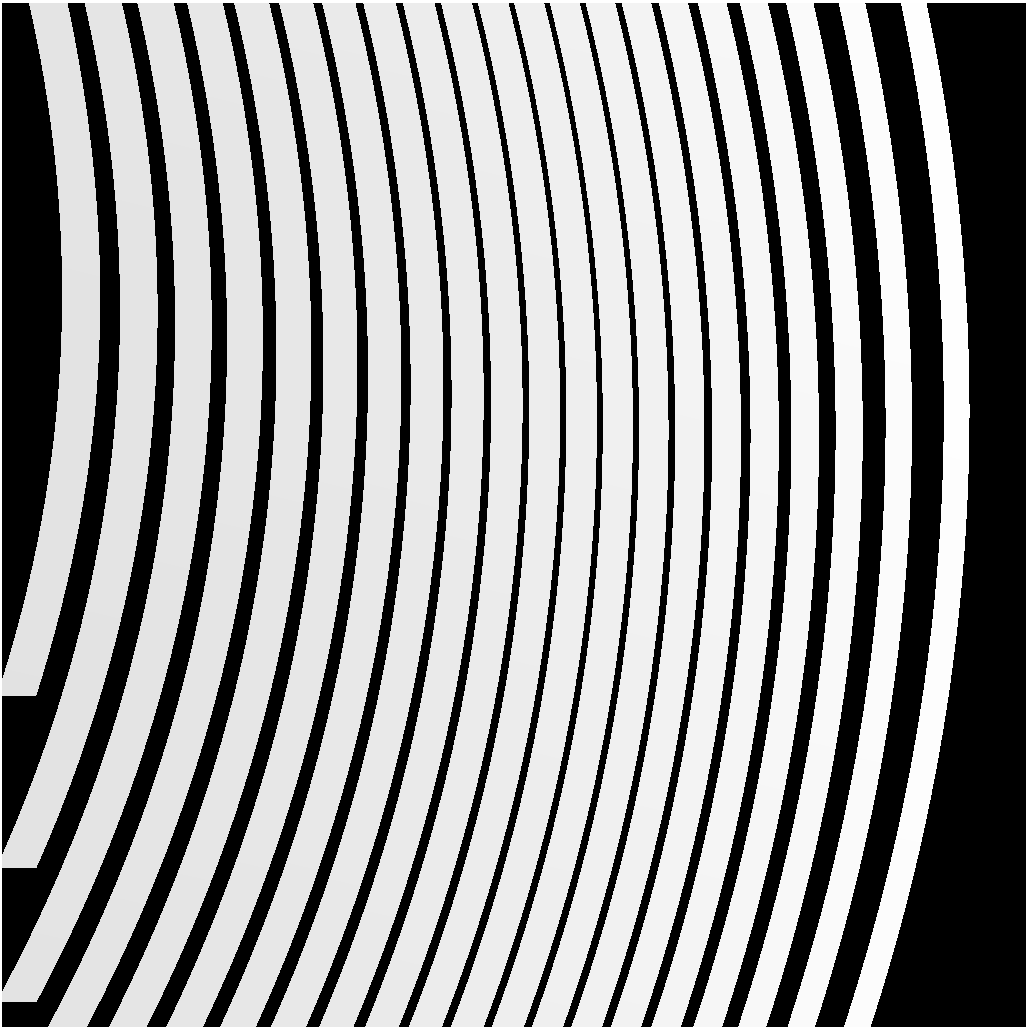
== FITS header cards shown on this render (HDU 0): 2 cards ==
NAXIS1  =                 2048 /
NAXIS2  =                 2048 /

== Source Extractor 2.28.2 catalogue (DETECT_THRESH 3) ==
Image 2048 x 2048 px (HDU 0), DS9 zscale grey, zoomed out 1/2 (1 PNG px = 2 x 2 image px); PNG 1028 x 1028 px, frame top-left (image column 1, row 2047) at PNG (2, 3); no overlay
Background 4.02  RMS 1.8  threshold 5.36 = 3 sigma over >= 5 px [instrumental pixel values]
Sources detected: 4; all 4 listed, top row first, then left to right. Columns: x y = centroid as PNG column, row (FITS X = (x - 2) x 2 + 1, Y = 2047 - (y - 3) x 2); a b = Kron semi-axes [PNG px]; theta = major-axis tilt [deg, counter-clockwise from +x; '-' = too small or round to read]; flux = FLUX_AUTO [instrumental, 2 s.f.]
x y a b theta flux
795 7 33 20 6 13000
832 194 46 37 0 35000
857 354 35 18 -89 22000
857 515 34 17 88 20000